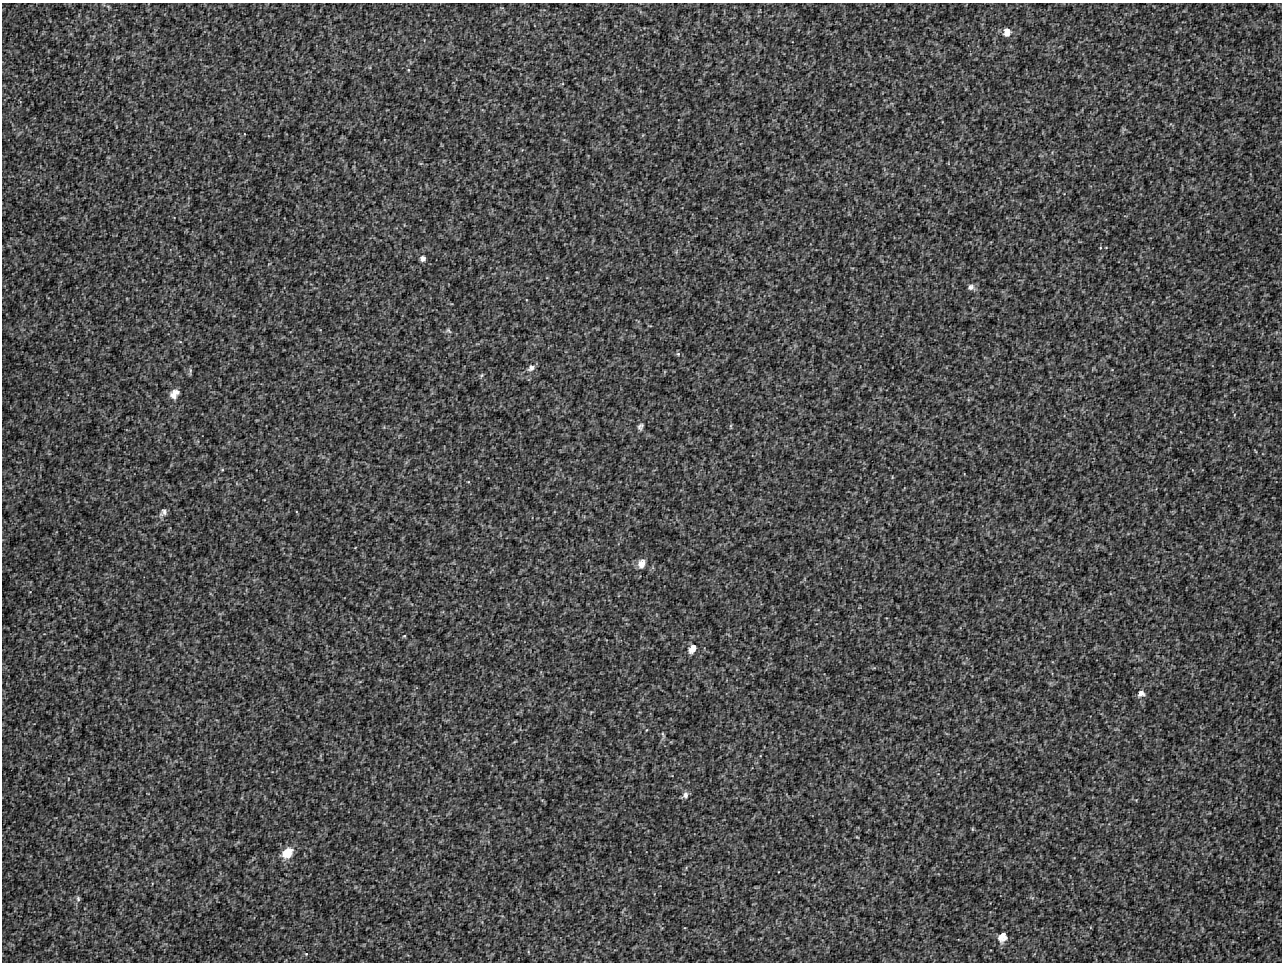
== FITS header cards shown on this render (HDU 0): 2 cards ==
NAXIS1  =                 1280 / image width
NAXIS2  =                  960 / image height

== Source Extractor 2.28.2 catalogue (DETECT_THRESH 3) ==
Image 1280 x 960 px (HDU 0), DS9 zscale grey, 1 PNG px = 1 image px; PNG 1284 x 964 px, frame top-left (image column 1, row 960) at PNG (2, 3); no overlay
Background 18.9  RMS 8.4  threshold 25.1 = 3 sigma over >= 5 px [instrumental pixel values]
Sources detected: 30; all 30 listed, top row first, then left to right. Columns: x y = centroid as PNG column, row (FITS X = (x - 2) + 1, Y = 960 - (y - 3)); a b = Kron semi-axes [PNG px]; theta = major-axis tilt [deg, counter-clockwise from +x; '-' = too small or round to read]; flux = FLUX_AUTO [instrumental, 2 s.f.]
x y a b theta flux
1007 32 10 8 83 5900
408 70 4 3 - 370
423 258 6 6 - 2100
971 287 8 7 - 2100
448 330 8 5 -45 1100
678 354 5 5 - 880
531 368 10 7 32 2600
190 371 11 3 85 800
482 375 7 3 71 720
176 392 10 7 4 3500
173 395 10 7 -37 3000
1234 415 5 3 - 430
731 426 6 4 90 610
640 427 9 6 61 1600
222 470 5 3 - 540
468 482 4 3 - 390
163 512 12 8 50 2600
641 563 10 8 70 5000
404 636 5 4 - 650
692 649 10 7 60 4600
1141 694 10 8 10 2900
646 730 4 3 - 390
663 735 10 3 -70 920
685 795 8 6 67 2200
972 829 6 4 -90 570
287 853 15 10 45 11000
78 899 8 6 -87 1300
1003 934 12 6 -40 2500
1001 938 14 8 -55 4100
306 954 5 4 - 560

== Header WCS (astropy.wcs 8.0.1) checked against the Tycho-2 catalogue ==
Header WCS as astropy/WCSLIB reads it (applying the file's SIP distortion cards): RA---TAN-SIP/DEC--TAN-SIP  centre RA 17:05:04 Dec -02:09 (256.27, -2.14 deg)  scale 1.71 arcsec/px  FOV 36.6' x 27.5'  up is +170 deg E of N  parity flipped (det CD > 0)
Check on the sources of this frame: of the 30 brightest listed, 9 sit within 2.6 arcsec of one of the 16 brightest Tycho-2 stars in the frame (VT <= 12.68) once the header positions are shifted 1.10 arcsec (1.08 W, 0.20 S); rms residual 1.03 arcsec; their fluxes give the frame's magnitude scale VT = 19.94 - 2.5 log10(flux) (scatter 0.13 mag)
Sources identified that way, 9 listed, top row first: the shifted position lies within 2.6 arcsec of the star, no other Tycho-2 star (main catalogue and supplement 1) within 5.2 arcsec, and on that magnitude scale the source's flux lands within +1.5 / -3 mag of the star's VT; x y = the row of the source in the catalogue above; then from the Tycho-2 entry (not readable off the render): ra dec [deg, ICRS J2000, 3 dp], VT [Tycho-2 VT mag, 2 dp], TYC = Tycho-2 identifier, HIP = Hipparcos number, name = IAU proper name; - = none
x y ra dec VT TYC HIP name
1007 32 256.133 -2.386 10.60 5068-1510-1 - -
971 287 256.129 -2.263 11.48 5068-1435-1 - -
448 330 256.370 -2.199 12.34 5068-1559-1 - -
640 427 256.272 -2.170 11.68 5068-1350-1 - -
641 563 256.260 -2.106 10.73 5068-1636-1 - -
692 649 256.229 -2.070 10.02 5068-1254-1 - -
1141 694 256.015 -2.087 11.42 5068-1450-1 - -
685 795 256.221 -2.001 11.48 5068-1290-1 - -
287 853 256.402 -1.940 11.23 5068-1490-1 - -